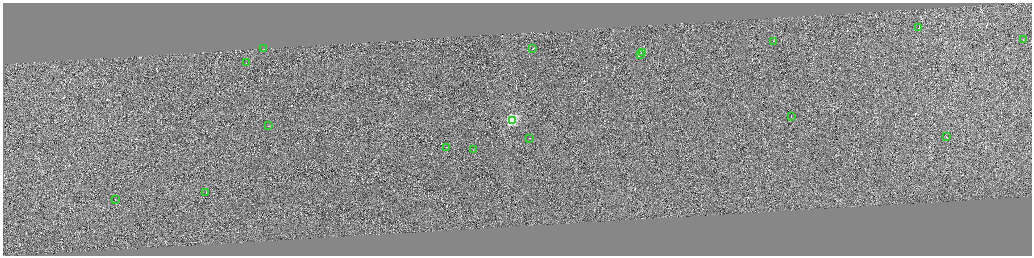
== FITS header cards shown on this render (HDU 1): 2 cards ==
NAXIS1  =                 4117
NAXIS2  =                 1015

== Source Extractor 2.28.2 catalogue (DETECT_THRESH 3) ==
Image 4117 x 1015 px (HDU 1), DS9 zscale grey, zoomed out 1/4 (1 PNG px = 4 x 4 image px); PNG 1034 x 258 px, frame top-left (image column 3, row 1013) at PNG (3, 3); each listed source drawn as its Kron ellipse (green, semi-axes under 4 px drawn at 4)
Background -0.0989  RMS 1.9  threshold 5.55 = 3 sigma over >= 5 px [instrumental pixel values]
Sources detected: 451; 434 cannot appear on this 1/4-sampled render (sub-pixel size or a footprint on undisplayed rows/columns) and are neither listed nor drawn; the other 17 listed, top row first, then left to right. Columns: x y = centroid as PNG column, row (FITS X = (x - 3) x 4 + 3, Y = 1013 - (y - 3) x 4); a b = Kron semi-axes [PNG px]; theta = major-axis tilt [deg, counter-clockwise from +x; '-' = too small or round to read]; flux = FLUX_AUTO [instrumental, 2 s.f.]
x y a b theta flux
919 28 2 1 - 20000
1024 40 3 1 - 12000
773 42 2 1 - 37000
263 49 2 1 - 7100
533 49 3 1 - 13000
643 52 2 1 - 4600
641 55 3 1 - 13000
246 63 2 1 - 9200
791 117 2 1 - 14000
512 120 3 2 - 100000
268 126 2 1 - 6300
947 137 2 1 - 9600
529 138 2 1 - 4400
447 147 2 1 - 8500
474 150 2 1 - 3600
206 193 2 1 - 8100
115 200 2 1 - 7600
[434 sub-pixel or undisplayed-footprint detections neither listed nor drawn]